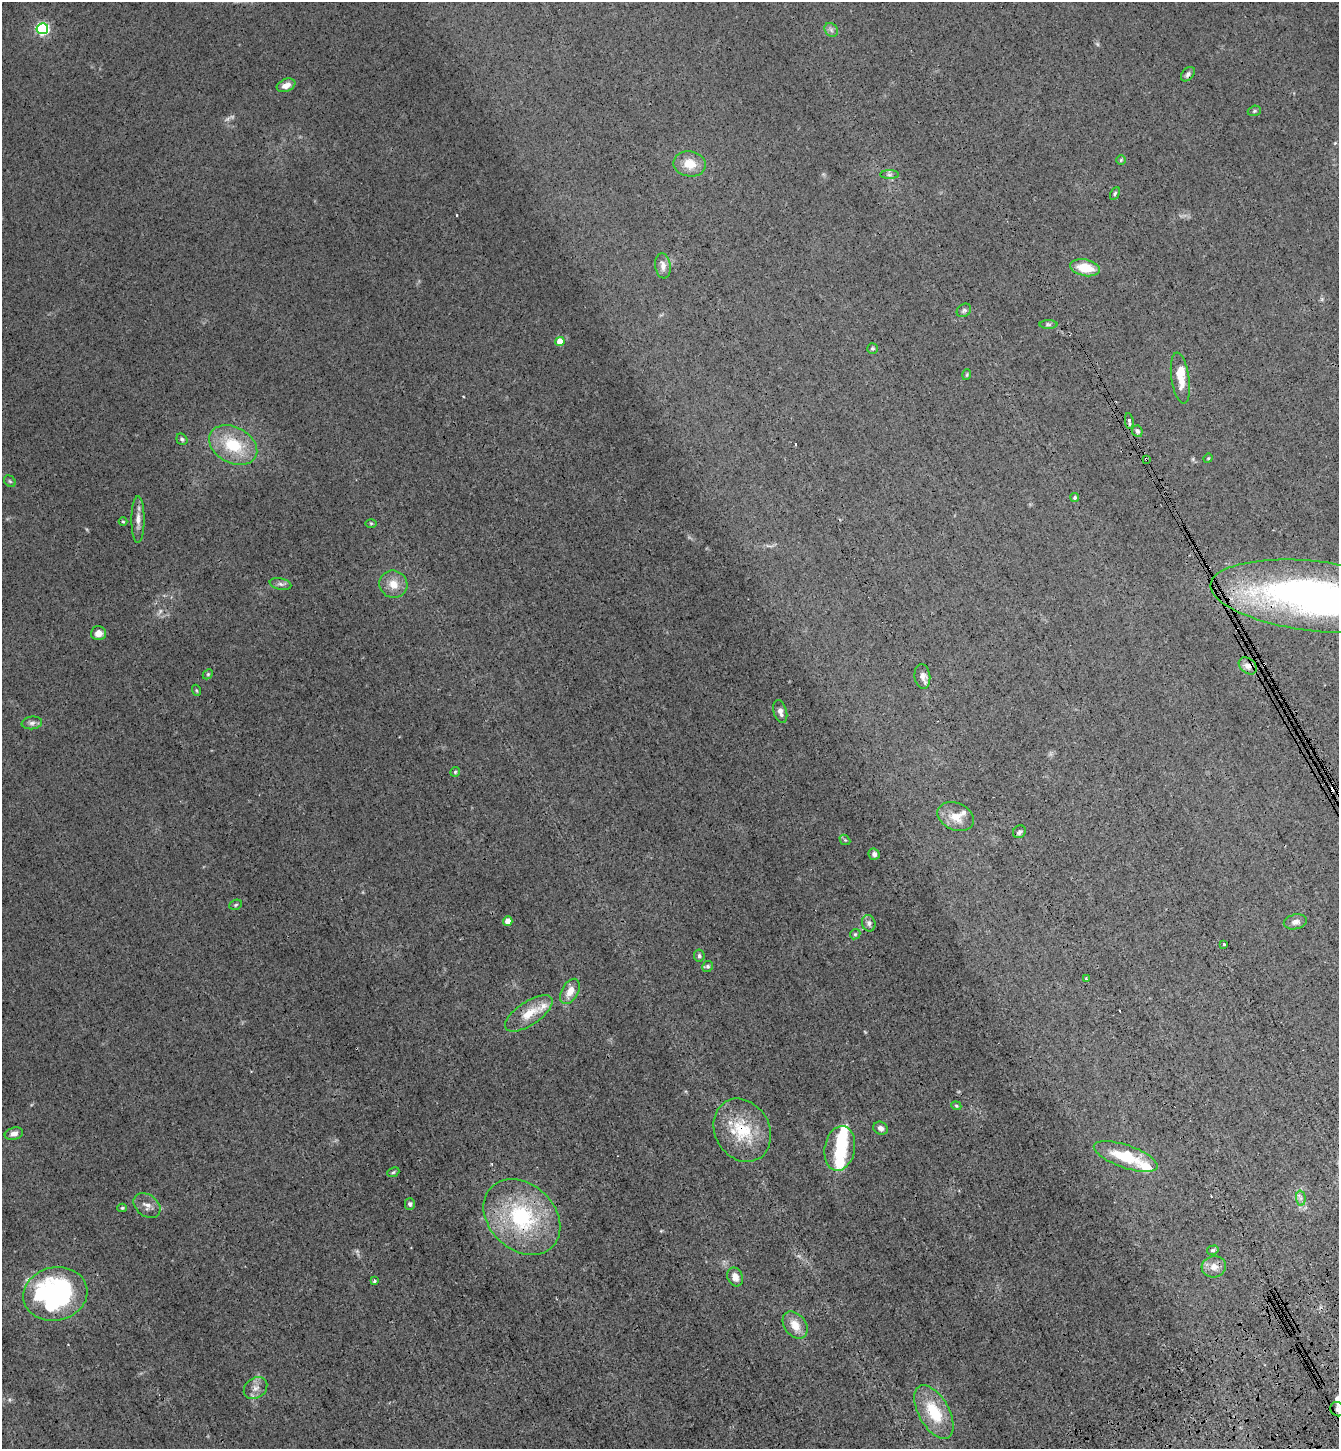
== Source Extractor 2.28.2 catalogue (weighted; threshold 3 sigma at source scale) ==
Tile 6 of 4 x 4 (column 2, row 2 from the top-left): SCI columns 1701-3037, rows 3000-4446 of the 5941 x 5997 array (HDU 1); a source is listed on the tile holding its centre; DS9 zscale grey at full resolution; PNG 1341 x 1451 px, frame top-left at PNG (2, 2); each listed source drawn as its Kron ellipse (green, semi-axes under 4 px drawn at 4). Shown black and unused: <1% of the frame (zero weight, under 3 of 4 exposures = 6% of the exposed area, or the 3 px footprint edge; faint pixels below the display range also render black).
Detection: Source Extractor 2.28.2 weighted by HDU 2 'WHT'; one run over the whole footprint, this tile lists its part. Background 0.013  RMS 0.0031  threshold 0.0137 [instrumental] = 3 sigma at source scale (4.5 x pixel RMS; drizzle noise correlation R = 1.50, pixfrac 1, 0.05/0.05 arcsec/px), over >= 5 px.
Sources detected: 88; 3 too faint to see at this stretch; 4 inside a brighter object's white glare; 2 cosmic-ray / hot-pixel residue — neither listed nor drawn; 4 inside a brighter listed object's ellipse — not listed separately; the other 75 listed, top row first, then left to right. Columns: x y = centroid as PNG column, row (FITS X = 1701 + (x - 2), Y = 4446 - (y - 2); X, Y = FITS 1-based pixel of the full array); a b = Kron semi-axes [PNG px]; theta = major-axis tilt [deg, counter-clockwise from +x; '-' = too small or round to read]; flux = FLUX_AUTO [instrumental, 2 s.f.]
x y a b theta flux
42 29 6 5 - 50
831 30 7 6 - 0.82
1188 74 8 5 47 0.92
286 85 10 6 22 2.1
1254 111 7 5 18 0.51
1121 160 5 5 - 0.33
690 164 16 12 -10 4.7
889 175 9 4 0 0.73
1115 193 7 3 63 0.43
663 266 13 7 -82 1.9
1085 268 15 8 -11 6.7
964 310 8 6 38 0.66
1048 324 9 4 0 0.56
560 341 4 4 - 5.8
872 348 5 5 - 0.44
967 375 5 3 - 0.34
1180 378 26 9 -81 4.1
1129 421 8 3 -82 0.89
1137 431 6 5 - 0.77
182 439 6 5 - 0.53
233 445 25 18 -27 12
1208 458 5 4 - 0.32
1146 459 3 2 - 0.34
10 481 6 5 - 0.42
1075 498 4 4 - 0.46
138 519 23 6 90 2.2
123 522 4 3 - 0.31
371 523 6 4 0 0.31
280 584 11 5 -11 0.91
393 584 14 13 - 3.7
1316 596 106 35 -7 150
98 633 7 7 - 2
1248 666 10 7 -42 1.7
208 674 6 4 45 0.43
922 676 12 7 -82 1.6
196 690 6 3 -71 0.32
780 712 12 6 -74 1.4
32 723 10 6 7 1
455 772 5 4 - 0.36
956 817 19 13 -24 4.1
1019 832 7 6 - 0.73
845 840 6 4 -42 0.42
874 854 6 5 - 0.89
236 905 6 5 - 0.46
508 921 4 4 - 3.7
1295 922 12 7 12 1.3
869 923 8 6 -77 1.1
855 934 5 4 - 0.41
1224 944 3 2 - 0.27
699 956 6 5 - 0.56
708 966 5 5 - 0.51
1086 978 3 2 - 0.48
570 991 14 8 61 3.4
529 1013 27 11 34 6
956 1106 5 4 - 0.39
881 1128 7 6 - 1.2
742 1130 33 27 -60 14
14 1134 9 6 14 1.3
840 1148 23 15 79 11
1126 1156 33 11 -19 11
393 1172 6 4 23 0.41
1301 1198 7 5 -87 0.79
410 1204 6 5 - 0.65
147 1206 15 10 -37 2
122 1208 5 4 - 0.38
522 1217 42 33 -43 31
1213 1250 6 4 15 0.5
1214 1267 12 10 13 2.3
735 1277 10 7 -67 2.1
374 1281 3 3 - 0.48
55 1294 32 26 12 52
795 1325 15 10 -52 3.8
256 1388 12 10 37 2.1
1338 1409 7 6 - 1
934 1412 29 15 -61 11
Overlapping masked pixels (flux is a lower limit): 5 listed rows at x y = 1146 459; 1316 596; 1248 666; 742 1130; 522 1217
Isophote crosses this tile's border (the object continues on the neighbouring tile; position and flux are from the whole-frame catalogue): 2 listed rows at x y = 1316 596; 1338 1409